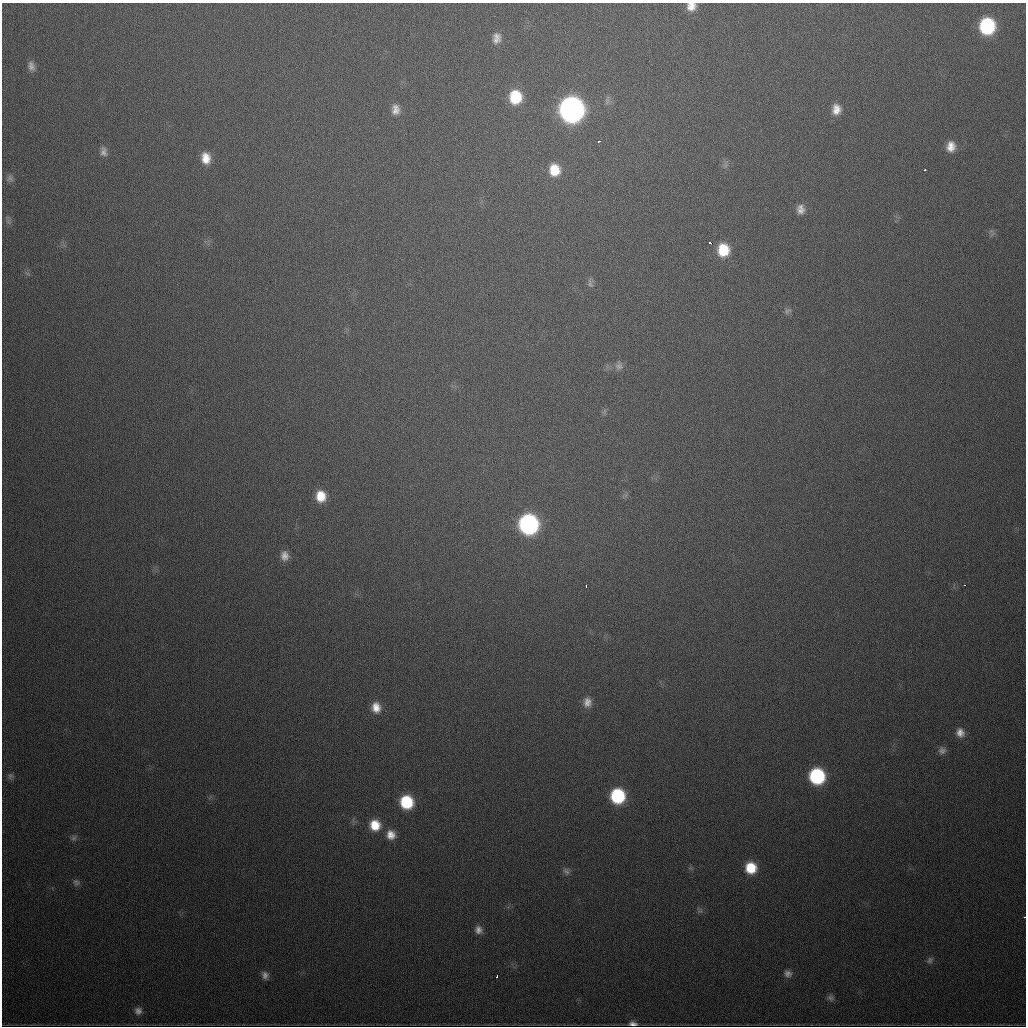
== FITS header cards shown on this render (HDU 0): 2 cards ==
NAXIS1  =                 1024
NAXIS2  =                 1024

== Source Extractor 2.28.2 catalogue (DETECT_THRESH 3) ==
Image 1024 x 1024 px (HDU 0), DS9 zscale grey, 1 PNG px = 1 image px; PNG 1028 x 1028 px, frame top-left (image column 1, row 1024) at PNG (2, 3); no overlay
Background 550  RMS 18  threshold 55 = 3 sigma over >= 5 px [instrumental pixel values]
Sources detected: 50; all 50 listed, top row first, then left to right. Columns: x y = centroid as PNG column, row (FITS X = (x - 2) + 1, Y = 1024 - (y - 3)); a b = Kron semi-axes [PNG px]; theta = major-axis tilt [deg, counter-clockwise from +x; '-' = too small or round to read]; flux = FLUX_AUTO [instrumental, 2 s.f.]
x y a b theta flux
691 6 11 9 18 1.2e+04
987 26 12 11 - 1.3e+05
496 36 11 9 -9 6.7e+03
496 40 14 9 17 7.5e+03
31 66 12 8 -74 6.9e+03
515 97 13 11 -87 4.8e+04
571 109 14 13 - 1.0e+06
836 109 13 10 88 1.3e+04
395 110 13 10 -87 9.7e+03
599 141 3 3 - 1.9e+03
951 146 12 10 86 1.3e+04
104 152 13 9 -80 6.9e+03
206 158 13 10 -84 1.8e+04
554 170 14 12 -83 2.7e+04
925 170 3 3 - 1.0e+04
10 178 10 9 - 5.4e+03
800 209 11 9 -88 8.4e+03
710 243 4 3 - 9.5e+03
723 250 13 11 -89 3.7e+04
590 283 14 6 -80 4.3e+03
787 311 11 6 38 3.9e+03
619 366 11 11 - 6.9e+03
321 496 13 11 -83 2.4e+04
528 524 13 12 - 3.5e+05
284 556 11 9 -85 9.2e+03
964 585 3 2 - 3.2e+03
586 586 3 2 - 1.4e+03
587 702 12 10 82 1.0e+04
376 707 12 10 -80 1.4e+04
960 733 12 10 -69 1.0e+04
942 751 10 9 - 5.6e+03
10 776 10 6 59 3.5e+03
817 776 11 11 - 1.3e+05
618 796 12 11 - 9.8e+04
406 802 11 10 - 6.2e+04
375 825 12 11 - 2.5e+04
391 835 12 11 - 1.3e+04
74 838 9 7 53 3.8e+03
751 868 11 11 - 3.3e+04
566 871 10 7 -48 4.6e+03
76 882 10 8 -56 4.3e+03
1024 917 2 2 - 1.5e+03
478 930 10 9 - 7.3e+03
930 960 9 7 79 4.0e+03
788 974 10 9 - 6.2e+03
265 975 10 8 -82 6.1e+03
497 976 3 2 - 2.1e+03
831 998 10 7 -18 4.0e+03
138 1011 9 9 - 6.0e+03
633 1024 10 5 -3 5.5e+03
At the frame edge (FLAGS 8, measured only in part): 2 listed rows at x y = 691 6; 1024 917